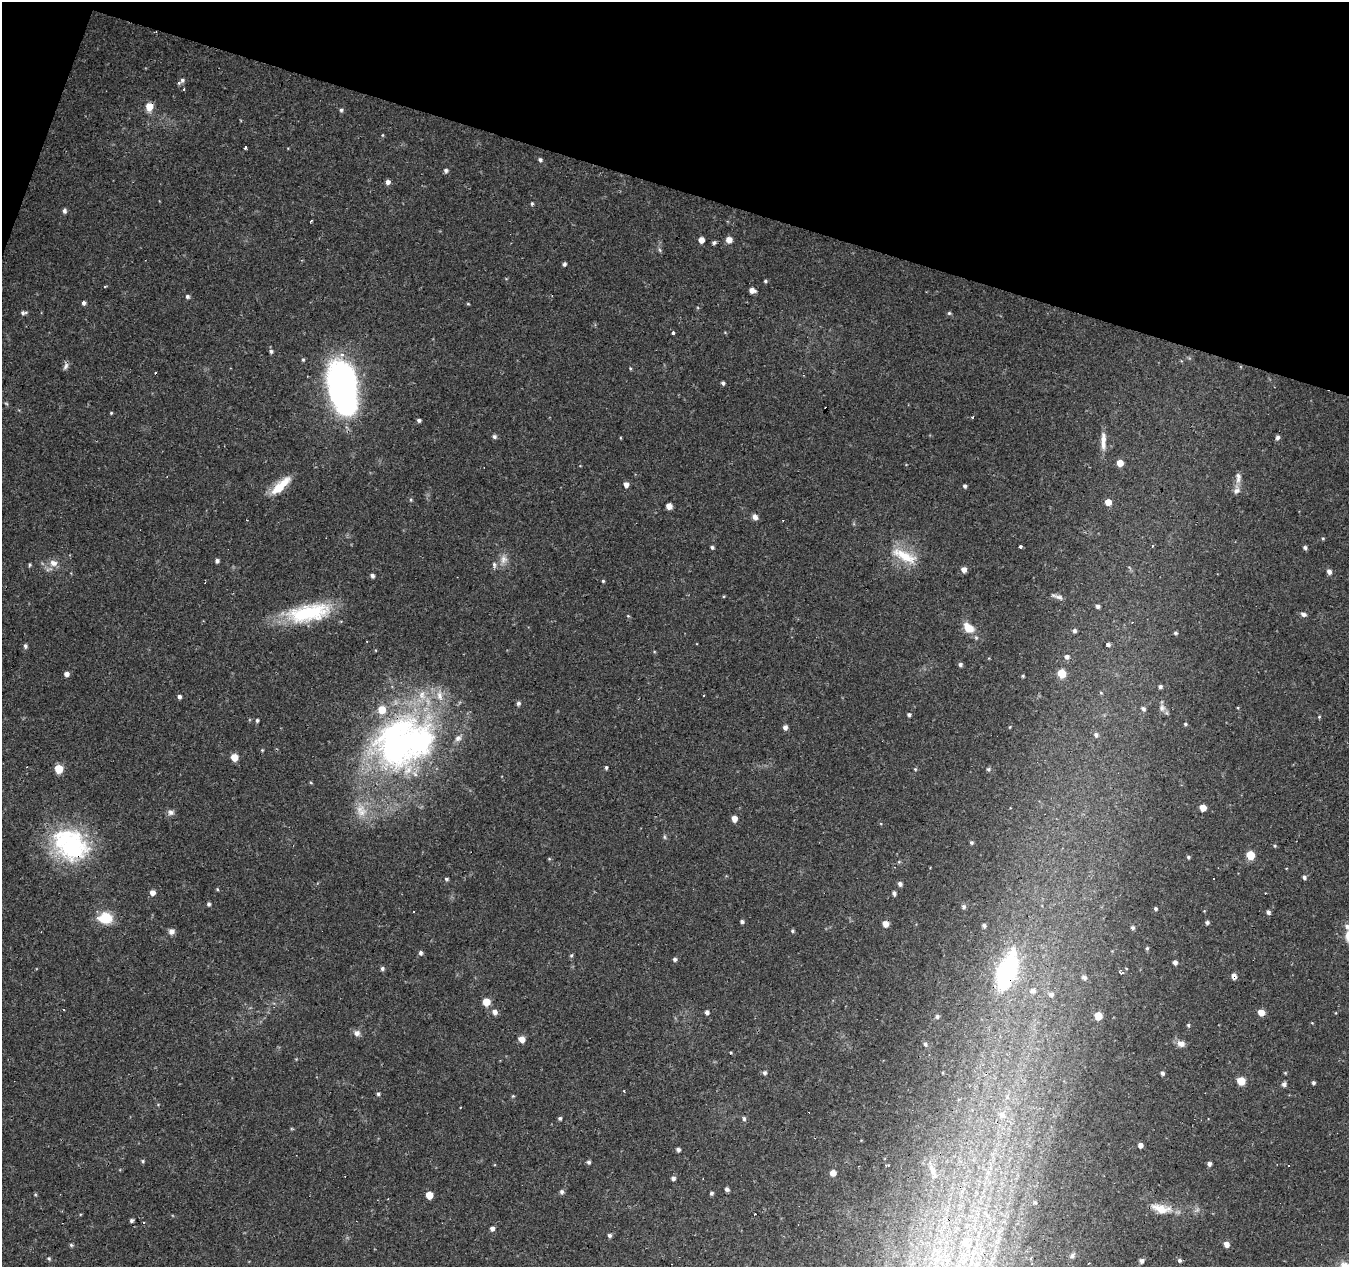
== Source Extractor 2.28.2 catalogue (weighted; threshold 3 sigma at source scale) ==
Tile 2 of 4 x 4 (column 2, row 1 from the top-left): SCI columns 1351-2697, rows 4070-5334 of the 5390 x 5544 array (HDU 1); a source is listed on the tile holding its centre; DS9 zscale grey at full resolution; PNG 1351 x 1269 px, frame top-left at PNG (2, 2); no overlay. Shown black and unused: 16% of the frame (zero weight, under 2 of 3 exposures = <1% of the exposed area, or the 3 px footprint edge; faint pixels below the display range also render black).
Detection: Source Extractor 2.28.2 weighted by HDU 2 'WHT'; one run over the whole footprint, this tile lists its part. Background 0.0474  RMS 0.0037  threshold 0.0168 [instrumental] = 3 sigma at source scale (4.5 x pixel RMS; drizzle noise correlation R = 1.50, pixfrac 1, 0.0396/0.0396 arcsec/px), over >= 5 px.
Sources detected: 206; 1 inside a brighter object's white glare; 10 cosmic-ray / hot-pixel residue — not listed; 2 inside a brighter listed object's ellipse — not listed separately; the other 193 listed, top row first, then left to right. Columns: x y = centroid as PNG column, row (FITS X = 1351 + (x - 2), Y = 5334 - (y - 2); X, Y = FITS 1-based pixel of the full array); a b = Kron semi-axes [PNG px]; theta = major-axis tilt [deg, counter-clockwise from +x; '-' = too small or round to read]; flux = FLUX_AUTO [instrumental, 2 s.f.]
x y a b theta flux
182 80 8 6 58 1.2
149 106 6 6 - 6.5
341 110 5 5 - 0.74
382 135 5 3 - 0.33
246 147 3 3 - 2.4
540 160 5 4 - 0.78
446 170 5 5 - 0.96
388 182 5 5 - 1.5
532 204 5 4 - 0.54
64 211 5 5 - 1
701 240 5 4 - 3.2
729 240 5 5 - 3.8
714 242 5 5 - 0.83
660 250 6 4 -70 0.58
564 264 4 4 - 0.84
765 281 4 4 - 0.52
752 290 6 5 - 2.3
187 296 5 5 - 0.86
84 303 5 4 - 0.91
468 304 5 3 - 0.34
23 313 5 5 - 0.75
949 313 5 5 - 0.56
673 333 3 3 - 2.6
271 351 5 5 - 0.79
303 360 5 4 - 0.47
66 366 10 6 64 1.2
630 368 5 3 - 0.36
723 383 4 3 - 0.84
342 388 48 22 -80 150
6 403 6 3 -20 0.42
111 413 4 4 - 0.36
973 418 3 3 - 1
419 420 4 4 - 0.84
494 436 5 5 - 0.93
1278 437 5 5 - 1.1
1103 439 19 7 -86 3.3
1120 463 5 5 - 4.5
1238 478 16 7 88 2.1
626 484 5 5 - 1.9
965 486 4 3 - 0.85
279 488 23 10 44 8.5
411 499 6 4 -89 0.53
1108 502 5 5 - 4.4
669 506 5 4 - 3.3
755 517 7 6 - 1.5
1323 538 5 4 - 0.43
1152 546 4 2 - 0.39
712 547 4 4 - 0.7
1020 547 4 3 - 1.7
1305 547 5 4 - 0.91
904 556 38 13 -27 10
504 559 12 10 88 2.7
217 561 5 4 - 0.9
53 563 11 9 -8 2.9
494 564 7 5 -76 0.92
30 565 5 4 - 0.5
964 569 5 5 - 2.5
1329 571 7 5 -73 1.3
372 576 5 4 - 1.1
603 581 4 4 - 0.46
1058 597 12 5 -18 1.3
1098 606 5 4 - 1.1
309 613 54 20 10 28
1304 614 5 5 - 1.3
628 616 5 4 - 0.38
968 628 16 11 -41 5.1
1074 631 4 4 - 0.94
1175 633 4 4 - 0.61
1108 645 5 4 - 1
25 646 6 4 -76 0.84
1067 657 5 5 - 1.3
960 664 5 5 - 0.86
1062 673 5 5 - 12
66 674 5 4 - 1.8
1023 676 3 3 - 0.43
1160 687 4 4 - 0.87
1101 693 5 3 - 0.31
422 695 15 10 -80 4.8
439 695 15 9 -82 3.9
179 696 4 4 - 1
518 703 5 5 - 0.92
1162 708 10 8 77 1.6
1238 708 3 3 - 0.35
1143 709 5 5 - 0.99
382 710 7 6 - 6.6
909 714 4 4 - 0.78
1319 717 5 3 - 0.36
257 720 4 3 - 0.69
1185 724 4 4 - 0.55
785 727 5 4 - 1.7
1010 727 4 3 - 0.3
1096 735 6 5 - 0.92
458 738 10 8 39 1.8
420 742 10 9 - 140
262 750 4 3 - 0.34
234 757 5 5 - 6.4
606 767 4 3 - 0.54
59 769 5 5 - 11
915 769 5 4 - 0.45
988 769 5 5 - 0.77
1203 808 5 5 - 5
361 810 19 14 -75 6.7
171 812 9 7 -3 1.3
734 818 5 4 - 3.1
664 837 6 4 -88 0.53
971 842 4 4 - 0.7
70 845 45 35 -35 44
1275 846 4 4 - 0.44
1250 855 5 5 - 12
1188 857 4 4 - 0.62
549 859 5 4 - 0.38
1304 877 4 4 - 0.91
446 879 5 4 - 0.61
900 884 5 5 - 1.2
217 889 5 4 - 0.36
152 892 5 5 - 2.4
894 893 4 4 - 1.1
209 904 4 4 - 0.81
964 907 5 5 - 0.84
1156 909 4 3 - 0.71
414 911 3 3 - 0.41
1268 912 5 4 - 0.99
105 918 13 11 3 11
742 922 4 4 - 0.85
1207 922 4 4 - 0.86
885 924 5 5 - 3.7
984 926 4 3 - 0.87
1132 928 5 4 - 0.84
171 931 7 7 - 1.7
792 931 5 4 - 0.54
1147 948 5 4 - 0.53
420 953 5 4 - 0.94
571 955 6 4 66 0.56
675 959 5 4 - 0.95
1175 962 4 4 - 1.4
382 968 5 5 - 0.89
1007 972 46 20 72 43
1121 973 5 4 - 0.84
1234 976 5 5 - 2.3
1084 977 6 5 - 1.2
1032 990 7 6 - 1.6
1051 994 6 5 - 1.2
486 1002 5 5 - 7.3
494 1012 6 5 - 1.7
707 1012 5 4 - 1.2
1261 1013 5 5 - 4.5
937 1016 5 5 - 0.87
1098 1016 5 5 - 8.6
1188 1025 4 4 - 0.45
357 1033 9 8 - 1.7
522 1039 5 5 - 3.7
925 1044 6 5 - 0.93
1181 1044 11 8 -18 2.1
731 1052 4 3 - 0.36
765 1073 5 4 - 0.91
1162 1073 5 4 - 1
1285 1073 4 4 - 0.37
1241 1081 5 5 - 9.7
1313 1083 4 3 - 0.78
1284 1084 5 5 - 1.4
624 1091 3 2 - 0.5
378 1094 5 4 - 0.59
513 1096 4 4 - 0.38
1002 1115 9 8 - 2.9
560 1118 4 4 - 0.71
744 1119 5 4 - 0.83
1140 1145 4 4 - 1.8
678 1150 4 4 - 1.1
143 1161 5 4 - 0.53
589 1162 5 4 - 0.76
1209 1164 4 4 - 1.1
888 1165 4 2 - 0.45
932 1169 15 7 -64 2.2
833 1173 7 6 - 2.1
673 1178 5 5 - 1.1
727 1189 5 4 - 0.94
561 1192 6 5 - 0.91
711 1193 4 4 - 0.72
35 1194 5 3 - 0.41
429 1195 5 5 - 6.8
1035 1202 5 4 - 0.5
1161 1209 26 11 -11 7
755 1214 2 2 - 0.42
131 1220 4 4 - 0.81
492 1228 5 5 - 1.4
610 1235 5 4 - 0.88
965 1242 8 6 -69 1.7
1226 1244 5 4 - 2.8
71 1245 5 4 - 0.53
1072 1255 10 6 45 1.2
49 1259 6 4 -30 0.53
1179 1260 5 5 - 0.95
1142 1261 5 5 - 1.3
Overlapping masked pixels (flux is a lower limit): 4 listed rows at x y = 149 106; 70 845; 1007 972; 1234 976